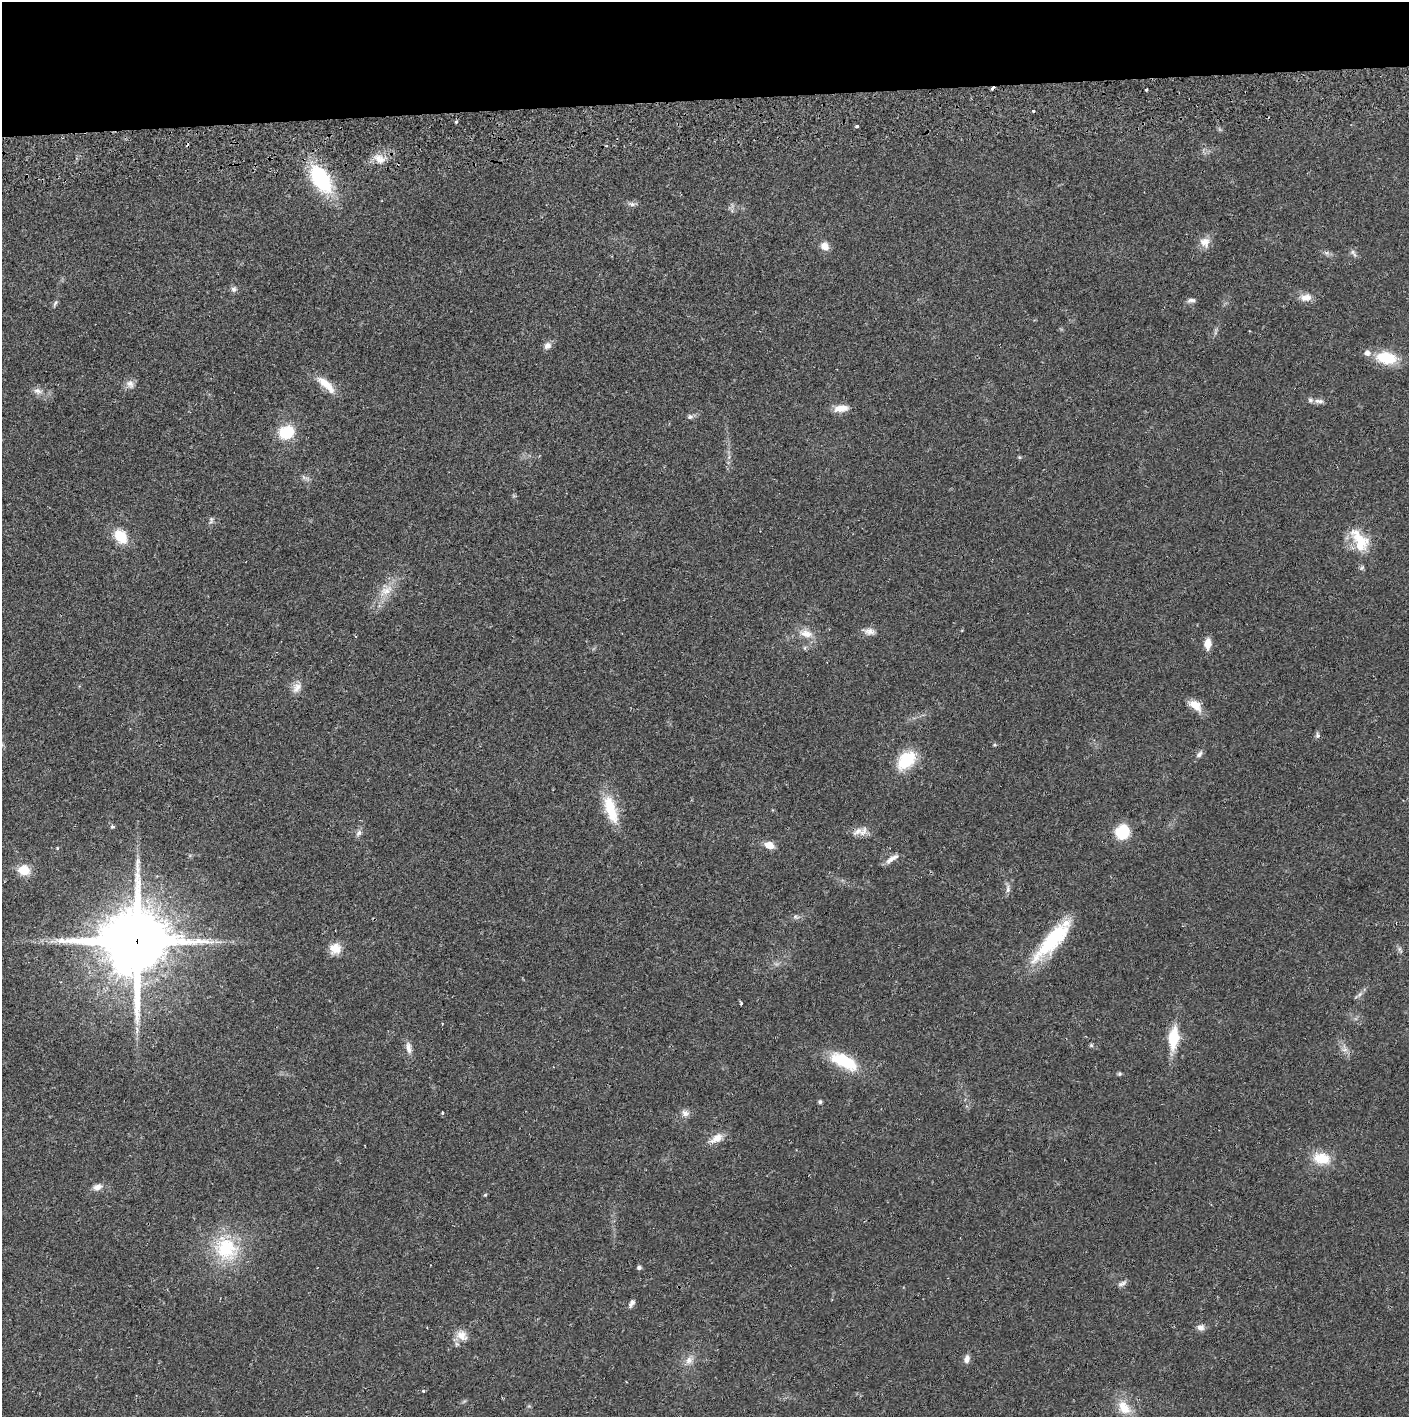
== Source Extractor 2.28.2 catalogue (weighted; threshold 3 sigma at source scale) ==
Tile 2 of 3 x 3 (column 2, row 1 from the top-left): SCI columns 1410-2816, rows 2886-4300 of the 4229 x 4359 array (HDU 1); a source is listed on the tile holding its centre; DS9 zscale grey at full resolution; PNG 1411 x 1419 px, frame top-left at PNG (2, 2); no overlay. Shown black and unused: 7% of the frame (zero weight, under 2 of 3 exposures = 3% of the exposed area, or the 3 px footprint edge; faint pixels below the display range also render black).
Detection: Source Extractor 2.28.2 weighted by HDU 2 'WHT'; one run over the whole footprint, this tile lists its part. Background 0.0215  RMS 0.0035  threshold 0.0157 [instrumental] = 3 sigma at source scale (4.5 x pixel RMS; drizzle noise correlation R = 1.50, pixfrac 1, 0.05/0.05 arcsec/px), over >= 5 px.
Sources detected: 81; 2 cosmic-ray / hot-pixel residue — not listed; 2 inside a brighter listed object's ellipse — not listed separately; the other 77 listed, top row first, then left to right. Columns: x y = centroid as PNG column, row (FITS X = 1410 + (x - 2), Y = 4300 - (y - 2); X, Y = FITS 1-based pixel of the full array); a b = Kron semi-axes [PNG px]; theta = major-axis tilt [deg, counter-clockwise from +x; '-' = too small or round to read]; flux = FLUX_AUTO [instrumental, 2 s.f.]
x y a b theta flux
992 88 5 3 - 1.2
1146 90 3 3 - 0.63
456 122 3 3 - 1.1
856 126 3 3 - 1.2
379 159 17 10 -30 3.7
321 179 31 16 -57 30
632 204 10 6 -10 1.1
1205 242 14 13 - 3.1
824 246 9 8 - 2.9
1326 253 7 4 -1 0.76
1354 255 8 4 -79 0.71
234 289 8 7 - 1
1306 298 16 10 8 2.9
1191 300 10 5 3 1
55 303 10 4 52 0.75
547 346 10 8 43 1.7
1386 358 22 13 -8 12
130 384 13 9 -58 1.9
326 384 29 9 -42 5.7
37 391 11 8 -22 1.8
1319 401 15 6 -3 1.7
841 408 18 8 7 3.6
690 417 8 6 3 0.89
286 432 19 16 17 9.5
211 520 10 5 84 0.79
121 536 15 11 -53 8.4
1360 540 33 17 -57 10
386 590 20 11 28 4.8
869 631 13 9 -8 2.2
806 634 19 11 -14 4.1
1208 644 13 8 86 3
297 688 16 10 50 2.6
1195 705 17 10 -35 4.4
1317 735 7 6 - 0.86
995 745 5 4 - 0.46
1199 754 11 6 48 1.1
906 760 24 15 45 12
611 809 40 14 -73 11
112 827 5 5 - 0.55
863 831 14 7 50 2.2
1123 832 15 14 - 10
359 833 10 6 59 1.2
769 845 11 7 -18 3.5
57 848 4 4 - 0.32
890 860 16 7 35 2.1
24 870 9 8 - 8
1008 889 11 6 88 1.3
795 916 7 4 1 0.68
1052 940 58 15 48 24
137 941 24 22 9 2300
335 949 15 14 - 4
1400 949 9 5 -64 0.82
1360 994 7 5 46 0.86
741 1003 3 3 - 0.69
137 1030 13 3 -83 1.2
1173 1038 30 13 83 9.5
1091 1045 6 4 -46 0.49
408 1048 16 6 -82 2.1
1345 1050 9 4 9 0.99
844 1061 37 15 -27 15
1120 1074 6 5 - 0.52
820 1102 5 4 - 0.82
442 1113 3 3 - 1.9
685 1113 11 9 -22 1.7
716 1138 19 9 31 3.6
1322 1158 21 14 -11 8
97 1187 11 7 17 2.1
485 1195 5 4 - 0.35
226 1249 37 32 -55 22
639 1267 5 5 - 0.77
1122 1283 13 5 25 1.1
632 1303 10 5 62 1.2
1201 1327 9 8 - 1.7
462 1335 16 13 -37 3.7
967 1359 10 6 76 1.7
689 1360 12 10 58 2.4
1124 1408 21 13 -51 6.6
Overlapping masked pixels (flux is a lower limit): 3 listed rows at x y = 992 88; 321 179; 137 941
Unlisted compact peaks at least as high as the median listed source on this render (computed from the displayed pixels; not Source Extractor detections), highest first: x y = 423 1391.